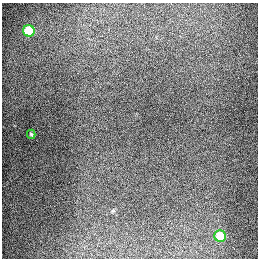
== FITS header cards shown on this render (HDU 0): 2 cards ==
NAXIS1  =                  256
NAXIS2  =                  256

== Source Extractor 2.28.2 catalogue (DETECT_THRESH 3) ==
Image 256 x 256 px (HDU 0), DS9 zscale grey, 1 PNG px = 1 image px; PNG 260 x 260 px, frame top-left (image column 1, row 256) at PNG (2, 3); each listed source drawn as its Kron ellipse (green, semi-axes under 4 px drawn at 4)
Background 1280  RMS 26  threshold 79.2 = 3 sigma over >= 5 px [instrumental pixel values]
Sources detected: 3; all 3 listed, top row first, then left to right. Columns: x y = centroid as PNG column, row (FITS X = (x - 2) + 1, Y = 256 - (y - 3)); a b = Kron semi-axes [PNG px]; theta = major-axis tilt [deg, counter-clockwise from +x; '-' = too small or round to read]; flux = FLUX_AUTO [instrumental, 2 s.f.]
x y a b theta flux
29 31 6 5 - 94000
31 134 4 3 - 2300
220 236 6 5 - 70000